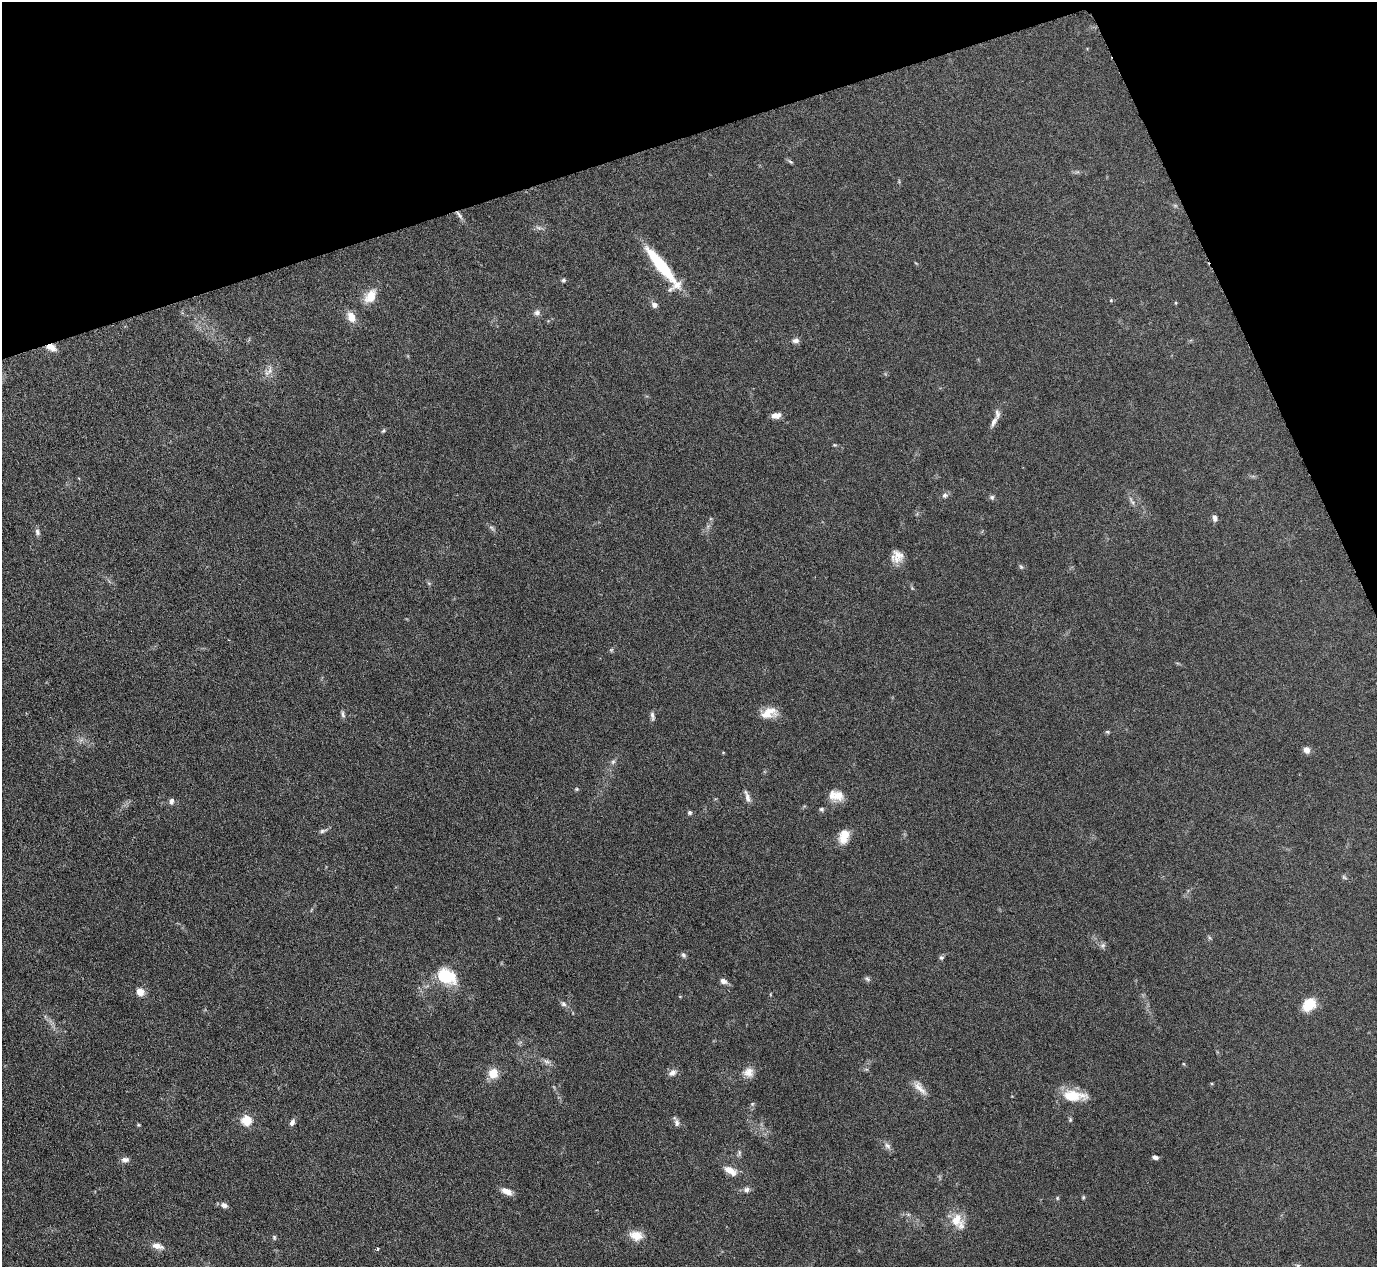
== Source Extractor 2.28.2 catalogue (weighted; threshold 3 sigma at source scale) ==
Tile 3 of 4 x 4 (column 3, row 1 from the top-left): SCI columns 2753-4127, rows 3945-5209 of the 5503 x 5489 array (HDU 1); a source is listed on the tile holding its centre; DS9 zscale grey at full resolution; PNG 1379 x 1269 px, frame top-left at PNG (2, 2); no overlay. Shown black and unused: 16% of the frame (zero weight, under 3 of 6 exposures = <1% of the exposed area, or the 3 px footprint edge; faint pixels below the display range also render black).
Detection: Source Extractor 2.28.2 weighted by HDU 2 'WHT'; one run over the whole footprint, this tile lists its part. Background 0.0746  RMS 0.0042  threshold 0.0172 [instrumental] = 3 sigma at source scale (4.09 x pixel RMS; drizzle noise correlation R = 1.36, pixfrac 0.8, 0.05/0.05 arcsec/px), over >= 5 px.
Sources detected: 88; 3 inside a brighter listed object's ellipse — not listed separately; the other 85 listed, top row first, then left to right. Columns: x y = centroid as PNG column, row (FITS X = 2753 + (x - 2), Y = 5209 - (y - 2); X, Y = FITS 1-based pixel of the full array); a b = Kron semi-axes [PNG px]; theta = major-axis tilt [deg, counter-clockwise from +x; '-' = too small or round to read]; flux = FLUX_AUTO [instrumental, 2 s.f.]
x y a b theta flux
790 162 8 4 -33 0.72
1077 172 7 4 17 0.67
1175 205 7 4 -1 0.6
459 215 14 5 -52 1.6
539 228 9 4 -19 0.89
662 266 49 10 -52 26
564 280 5 5 - 0.67
370 296 18 11 54 6.6
1111 300 5 5 - 0.44
1176 303 4 3 - 0.42
654 305 7 6 - 1.6
537 313 8 8 - 1.5
351 317 15 10 -64 4.2
796 341 9 7 4 1.4
51 347 13 8 -22 2.9
269 371 18 8 49 3.1
776 415 10 6 8 2.7
994 422 18 6 62 2.2
383 431 6 5 - 0.62
835 445 6 4 -11 0.43
945 495 7 7 - 1.2
992 497 6 6 - 0.89
1131 499 12 4 -64 1.2
1215 518 8 6 -82 1.4
492 528 11 4 -44 0.98
37 532 9 7 -76 1.2
897 556 15 14 - 4.2
1021 567 7 5 -53 0.68
429 583 6 3 17 0.46
611 650 6 4 44 0.56
769 713 20 12 17 5.6
343 714 11 4 -78 0.93
652 716 12 5 -81 1.2
1107 732 6 4 -21 0.52
1307 750 8 7 - 2
613 762 8 5 63 0.94
576 789 5 5 - 0.49
838 795 16 13 -45 4.2
747 797 15 5 -72 2
171 801 7 6 - 1.4
821 809 6 5 - 0.73
690 813 5 5 - 0.78
323 831 12 5 20 1.1
844 836 17 10 74 6.1
1344 877 8 5 -30 0.68
1103 945 8 6 89 1
683 955 7 6 - 0.95
941 958 7 6 - 0.74
446 976 19 13 -28 18
867 979 9 5 -37 0.82
723 981 9 6 -24 1.7
140 992 9 9 - 3.4
563 1004 8 6 -44 1.2
1309 1005 13 10 43 10
547 1061 11 7 -30 1.6
1184 1064 5 3 - 0.36
866 1069 6 4 -17 0.54
749 1072 13 12 - 3.6
493 1073 10 9 - 6.4
672 1073 12 8 33 2
919 1088 24 9 -49 3.7
1074 1096 31 13 -4 9.7
752 1104 6 4 45 0.55
247 1120 5 5 - 26
1070 1120 6 5 - 0.55
292 1122 7 5 66 1.5
677 1123 11 7 -76 1.4
139 1125 5 4 - 0.44
887 1146 11 7 -48 1.6
739 1153 9 5 75 0.96
1155 1157 6 4 -17 1.2
125 1160 10 6 3 1.7
730 1171 19 9 -29 4.2
746 1190 9 7 5 1.5
507 1191 14 7 -26 3
1083 1197 5 4 - 0.49
1057 1198 5 5 - 0.48
224 1205 9 7 -24 1.6
908 1214 7 4 -18 0.7
956 1220 19 16 68 7.1
636 1236 18 12 -11 5
274 1237 7 5 -76 0.64
157 1246 16 8 -16 3.1
378 1249 4 4 - 0.44
1298 1265 6 4 -1 0.65
Overlapping masked pixels (flux is a lower limit): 2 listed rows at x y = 459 215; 51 347